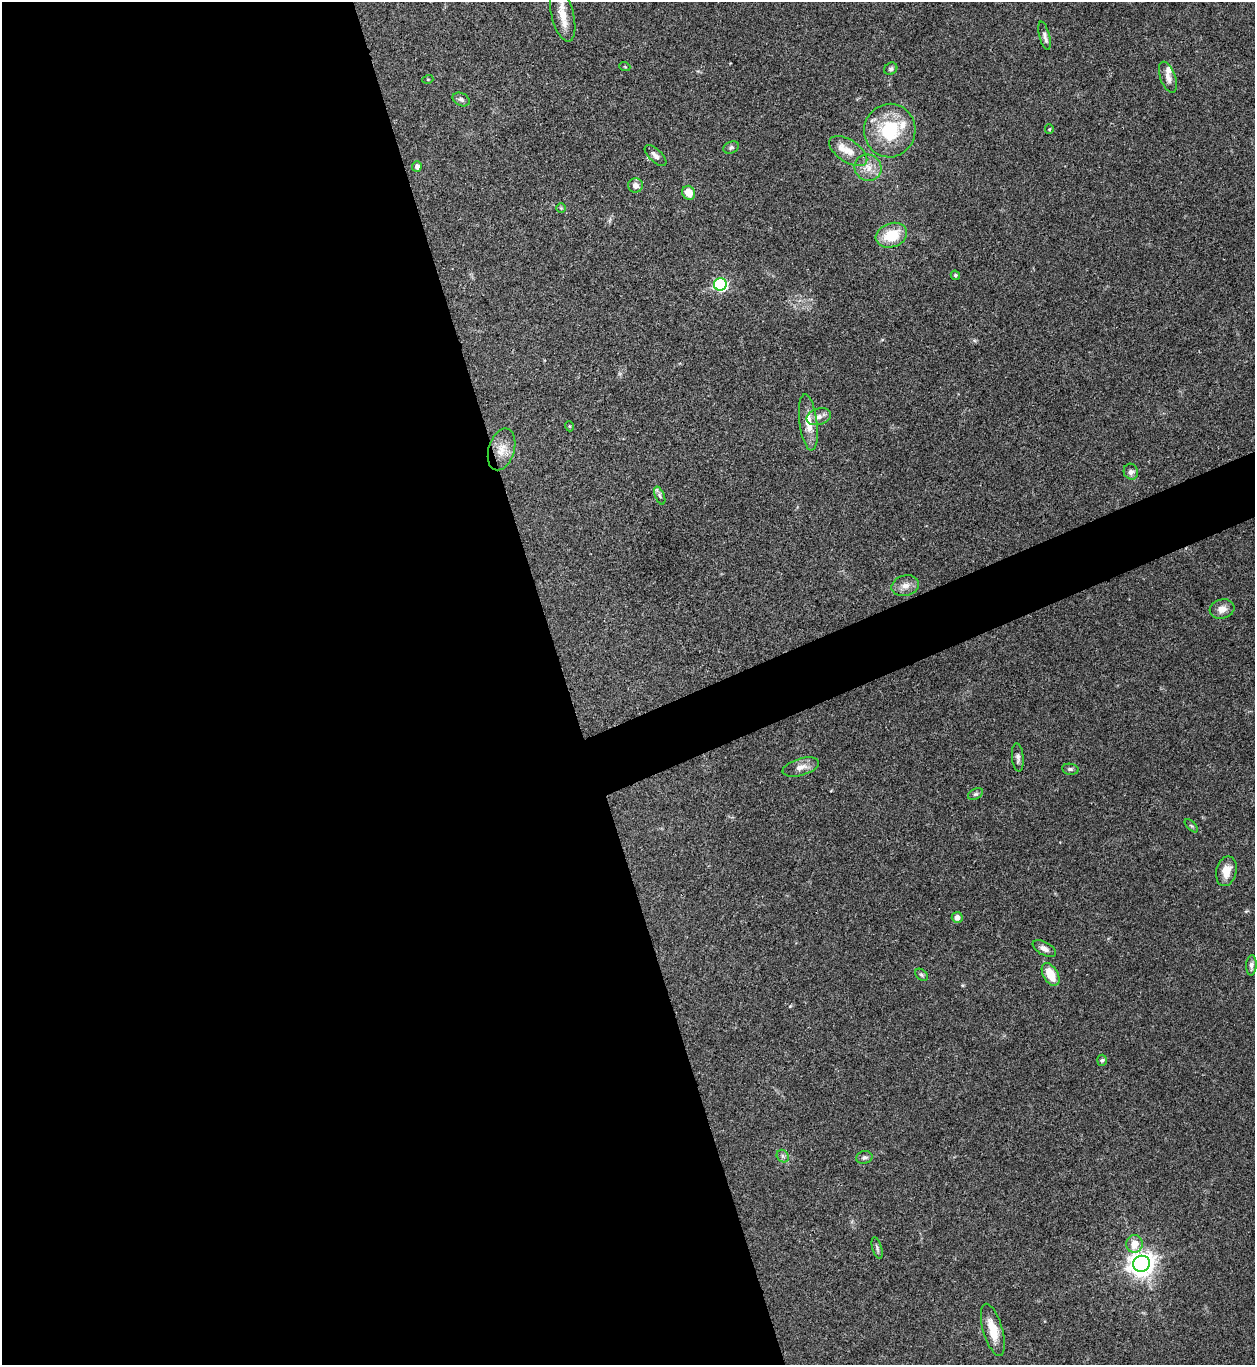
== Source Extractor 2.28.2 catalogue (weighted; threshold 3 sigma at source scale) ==
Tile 9 of 4 x 4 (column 1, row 3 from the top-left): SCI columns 279-1531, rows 1365-2727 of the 5443 x 5458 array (HDU 1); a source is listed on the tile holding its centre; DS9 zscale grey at full resolution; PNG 1257 x 1367 px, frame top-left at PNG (2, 2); each listed source drawn as its Kron ellipse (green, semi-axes under 4 px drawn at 4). Shown black and unused: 48% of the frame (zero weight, under 3 of 4 exposures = <1% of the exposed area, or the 3 px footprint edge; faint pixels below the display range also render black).
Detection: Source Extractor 2.28.2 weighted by HDU 2 'WHT'; one run over the whole footprint, this tile lists its part. Background 0.062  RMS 0.0052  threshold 0.0232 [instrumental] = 3 sigma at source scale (4.5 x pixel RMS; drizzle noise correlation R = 1.50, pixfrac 1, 0.05/0.05 arcsec/px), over >= 5 px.
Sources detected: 49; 3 inside a brighter listed object's ellipse — not listed separately; the other 46 listed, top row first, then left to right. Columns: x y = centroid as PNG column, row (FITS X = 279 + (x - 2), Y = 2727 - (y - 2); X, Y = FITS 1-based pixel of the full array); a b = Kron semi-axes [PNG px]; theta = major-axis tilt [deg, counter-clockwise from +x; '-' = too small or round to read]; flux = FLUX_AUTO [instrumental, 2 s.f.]
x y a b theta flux
563 15 27 11 -76 8.8
1044 36 14 5 -76 2
625 67 5 3 - 0.49
891 69 7 5 36 1.1
1168 77 16 7 -70 3.3
428 79 5 3 - 0.46
461 99 9 6 -26 1.4
1049 129 5 4 - 0.6
890 131 27 25 82 30
731 147 8 6 27 1.1
848 151 22 11 -33 6.3
656 156 13 6 -43 2.4
417 166 5 4 - 2.2
868 168 14 13 - 6.1
635 185 7 7 - 2.9
689 193 7 6 - 6.1
561 208 5 5 - 0.6
891 235 16 12 19 15
955 275 5 4 - 0.79
720 284 6 6 - 68
819 417 12 8 18 2.8
808 422 28 9 -83 8.6
569 426 5 3 - 0.45
502 449 21 13 72 7.4
1131 472 8 7 - 2.2
660 496 9 4 -68 1.3
905 586 14 10 15 4
1222 609 12 9 15 4.2
1018 757 14 6 -85 1.9
801 767 19 8 16 4
1070 769 8 5 -8 1.1
975 794 8 5 26 0.98
1191 826 8 3 -45 0.66
1226 871 15 10 76 6.2
957 917 5 5 - 2.6
1044 949 13 6 -28 2.7
1251 965 10 5 87 1.7
1051 974 12 7 -59 9.9
921 975 7 5 -41 0.93
1102 1060 5 4 - 0.79
783 1156 7 5 -48 1.2
864 1157 8 6 12 1.4
1134 1244 9 8 - 7.1
877 1248 11 4 -73 1.3
1141 1264 8 8 - 510
993 1330 27 9 -74 10
Isophote crosses this tile's border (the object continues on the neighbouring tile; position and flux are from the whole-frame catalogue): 1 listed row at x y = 563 15